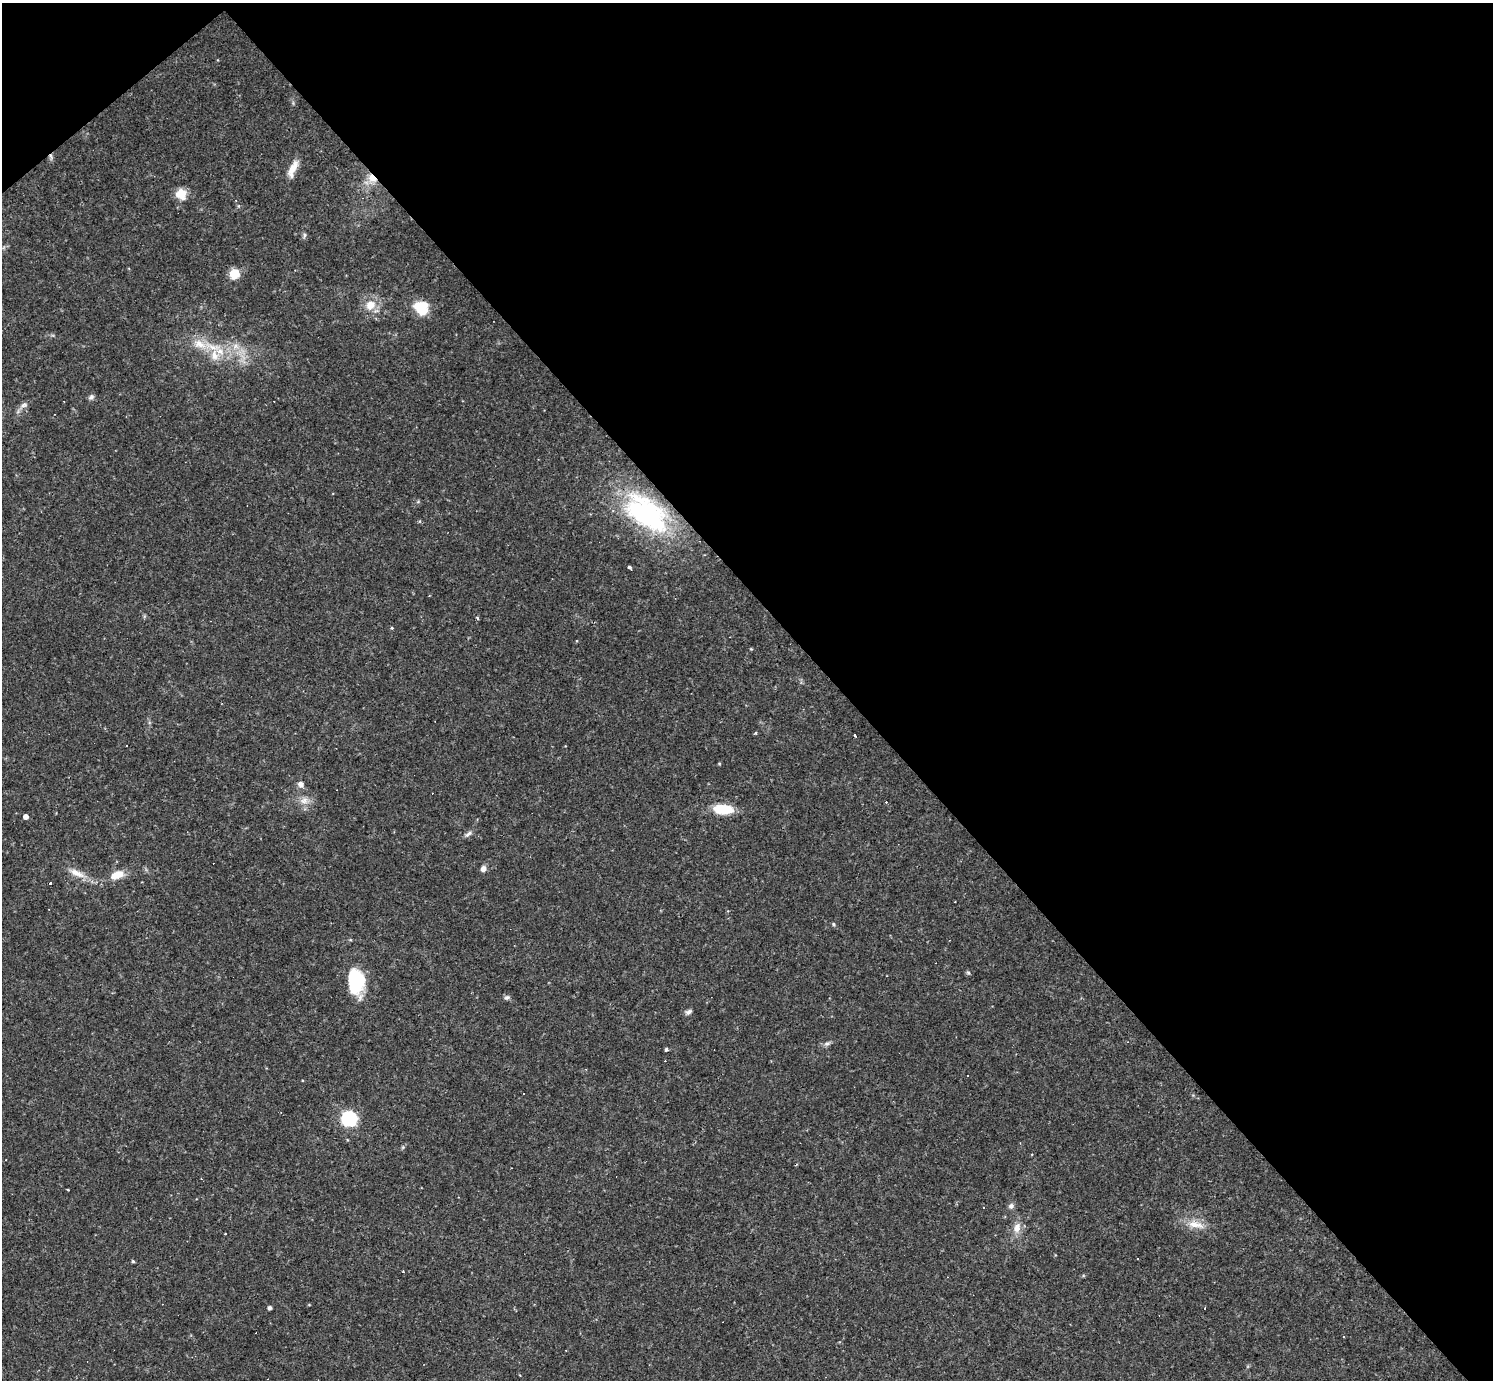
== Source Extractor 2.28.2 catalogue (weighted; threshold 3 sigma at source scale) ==
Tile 3 of 4 x 4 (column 3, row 1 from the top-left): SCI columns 2989-4479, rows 4429-5806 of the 5974 x 5972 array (HDU 1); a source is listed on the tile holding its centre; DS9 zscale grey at full resolution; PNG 1495 x 1382 px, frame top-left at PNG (2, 3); no overlay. Shown black and unused: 45% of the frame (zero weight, under 2 of 3 exposures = <1% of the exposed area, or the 3 px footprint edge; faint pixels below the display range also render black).
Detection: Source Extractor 2.28.2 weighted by HDU 2 'WHT'; one run over the whole footprint, this tile lists its part. Background 0.0633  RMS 0.0061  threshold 0.0274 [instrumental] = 3 sigma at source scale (4.5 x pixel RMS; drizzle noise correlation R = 1.50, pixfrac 1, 0.05/0.05 arcsec/px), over >= 5 px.
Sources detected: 67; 2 inside a brighter object's white glare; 16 cosmic-ray / hot-pixel residue — not listed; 2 inside a brighter listed object's ellipse — not listed separately; the other 47 listed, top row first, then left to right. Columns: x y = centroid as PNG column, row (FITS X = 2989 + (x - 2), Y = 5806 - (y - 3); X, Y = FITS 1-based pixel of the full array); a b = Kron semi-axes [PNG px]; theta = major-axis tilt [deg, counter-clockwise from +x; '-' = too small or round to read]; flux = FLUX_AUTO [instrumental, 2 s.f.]
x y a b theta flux
51 156 8 4 -81 1.6
292 169 23 8 66 7.2
372 178 12 8 -38 6.2
181 194 13 12 - 7.8
304 235 8 4 82 1.1
234 273 7 7 - 16
370 305 14 12 42 8.3
421 308 16 14 -46 16
212 347 26 7 -20 10
214 355 16 10 -83 7.4
91 397 8 6 51 1.6
24 405 10 6 15 2.2
647 514 47 25 -38 100
629 567 4 3 - 1.3
477 618 5 3 - 0.6
392 628 4 4 - 0.63
755 733 4 3 - 0.83
854 735 3 3 - 7.3
127 745 3 2 - 0.77
301 784 8 7 - 2.8
304 801 11 9 3 4.4
723 809 16 8 -3 24
26 817 4 4 - 3.8
468 834 12 5 35 1.9
483 869 7 6 - 2.6
77 873 23 8 -27 7.1
117 875 19 10 22 8.1
50 883 4 3 - 190
833 924 5 4 - 0.76
968 973 6 5 - 0.93
357 981 25 22 72 24
507 997 8 6 22 1.4
688 1012 9 6 32 1.7
827 1043 10 4 11 1.6
666 1049 3 3 - 3.3
349 1119 8 8 - 86
6 1160 3 2 - 0.41
201 1179 2 2 - 0.49
68 1189 3 3 - 0.73
1011 1206 8 7 - 1.9
1196 1225 25 10 -12 8.3
1017 1228 14 9 81 5.6
225 1233 3 2 - 0.44
1137 1259 3 2 - 0.73
133 1261 4 4 - 0.76
270 1308 4 3 - 1.7
1343 1337 3 2 - 0.46
Overlapping masked pixels (flux is a lower limit): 3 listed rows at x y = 51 156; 372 178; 647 514